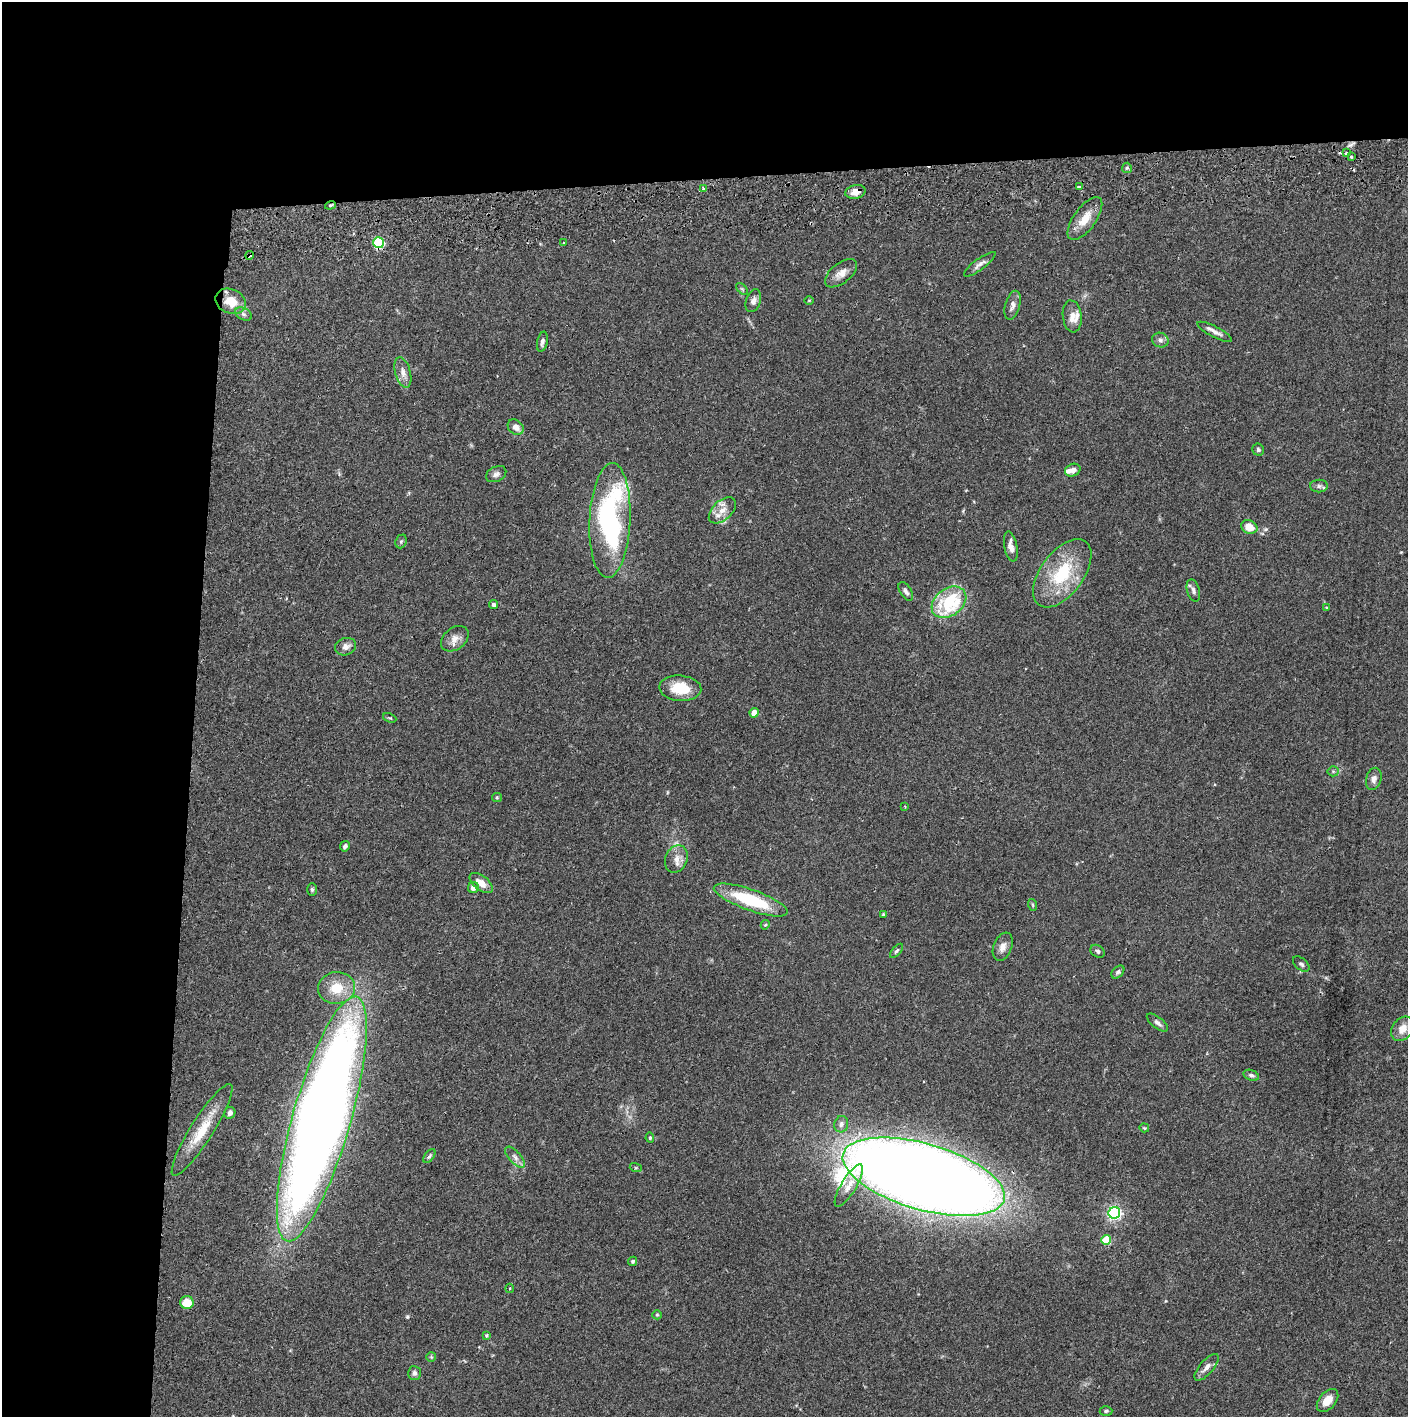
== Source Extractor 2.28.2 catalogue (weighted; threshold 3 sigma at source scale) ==
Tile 1 of 3 x 3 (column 1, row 1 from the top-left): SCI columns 5-1410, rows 2888-4302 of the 4229 x 4360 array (HDU 1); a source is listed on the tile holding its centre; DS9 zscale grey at full resolution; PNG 1410 x 1419 px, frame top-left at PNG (2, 2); each listed source drawn as its Kron ellipse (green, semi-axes under 4 px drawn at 4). Shown black and unused: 24% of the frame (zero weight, under 2 of 3 exposures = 3% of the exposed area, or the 3 px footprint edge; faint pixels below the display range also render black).
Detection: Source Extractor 2.28.2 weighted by HDU 2 'WHT'; one run over the whole footprint, this tile lists its part. Background 0.0683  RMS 0.0049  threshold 0.0219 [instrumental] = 3 sigma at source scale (4.5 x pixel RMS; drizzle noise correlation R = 1.50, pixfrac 1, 0.05/0.05 arcsec/px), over >= 5 px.
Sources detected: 94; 1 cosmic-ray / hot-pixel residue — neither listed nor drawn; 3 inside a brighter listed object's ellipse — not listed separately; the other 90 listed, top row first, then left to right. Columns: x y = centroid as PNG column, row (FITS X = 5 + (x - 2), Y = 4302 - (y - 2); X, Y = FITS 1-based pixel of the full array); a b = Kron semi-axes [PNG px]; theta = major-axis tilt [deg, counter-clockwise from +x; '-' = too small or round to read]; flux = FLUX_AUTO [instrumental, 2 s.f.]
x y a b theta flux
1346 153 3 3 - 1.4
1351 157 3 3 - 1.2
1127 168 5 5 - 0.64
1079 186 4 3 - 2.1
703 189 4 3 - 1.5
855 192 10 6 12 4
330 205 5 4 - 0.73
1085 219 25 11 54 8.1
378 243 5 5 - 42
564 243 4 3 - 0.69
250 255 4 3 - 3
980 264 19 5 37 2.3
841 273 19 10 38 4.2
742 289 7 4 -45 0.76
809 300 4 3 - 0.38
231 301 15 12 -23 10
753 301 12 7 71 2.2
1012 305 15 7 75 2.6
243 314 9 6 -27 1.5
1072 316 16 9 -83 4.2
1215 332 19 5 -27 2.7
1160 340 8 7 - 1.6
542 342 10 5 78 1.5
403 372 16 7 -74 3.3
516 427 9 7 -40 3.7
1258 450 6 6 - 1
1073 470 8 6 24 2.3
496 474 11 7 27 1.8
1319 486 9 6 -1 1.4
722 510 16 9 43 4.8
610 520 57 20 87 100
1249 527 8 6 -23 6.6
401 541 7 5 68 0.78
1011 546 15 6 -79 3.3
1062 573 39 21 53 29
1193 590 11 6 -73 1.8
906 591 10 5 -58 1.6
949 602 19 13 36 33
493 604 4 4 - 1.2
1327 608 4 4 - 0.61
455 639 15 11 38 4
346 647 11 8 19 2.6
680 688 21 12 -4 13
754 713 4 4 - 7.1
390 718 7 4 -22 0.63
1333 771 5 5 - 0.76
1374 779 11 7 76 2.2
497 797 5 4 - 0.53
905 806 4 3 - 0.37
345 846 5 4 - 1.5
676 859 14 11 66 4
481 883 13 7 -39 4.5
473 888 5 5 - 2.4
312 889 6 5 - 0.91
751 900 39 10 -20 29
1033 905 6 3 -71 0.54
883 914 4 3 - 0.46
765 925 5 3 - 0.53
1003 947 15 9 68 3.2
897 951 8 4 48 0.94
1098 951 7 6 - 1.2
1301 964 9 6 -40 1.1
1118 972 7 5 45 1.1
337 988 18 16 6 12
1157 1023 12 5 -38 1.8
1403 1029 13 10 52 5
1251 1075 8 5 -22 1.4
230 1113 6 5 - 2.2
322 1119 127 29 74 940
841 1124 8 7 - 1.9
1144 1128 5 3 - 0.51
202 1130 54 11 58 16
650 1138 5 4 - 0.75
429 1156 8 4 53 0.96
515 1157 13 6 -48 2.3
636 1168 6 4 -18 0.59
924 1177 84 33 -16 1300
849 1186 24 7 59 4.9
1114 1213 6 6 - 110
1106 1240 5 5 - 15
633 1261 5 4 - 0.69
509 1288 4 3 - 0.58
187 1303 6 6 - 9
657 1315 5 4 - 0.53
486 1335 4 3 - 0.53
431 1357 5 5 - 0.62
1206 1367 16 7 49 2.9
414 1373 7 6 - 1.4
1327 1400 13 8 49 5.7
1106 1411 6 4 1 0.8
Overlapping masked pixels (flux is a lower limit): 4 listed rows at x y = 855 192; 330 205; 378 243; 250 255
Isophote crosses this tile's border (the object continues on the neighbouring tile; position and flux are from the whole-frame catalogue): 1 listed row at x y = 322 1119